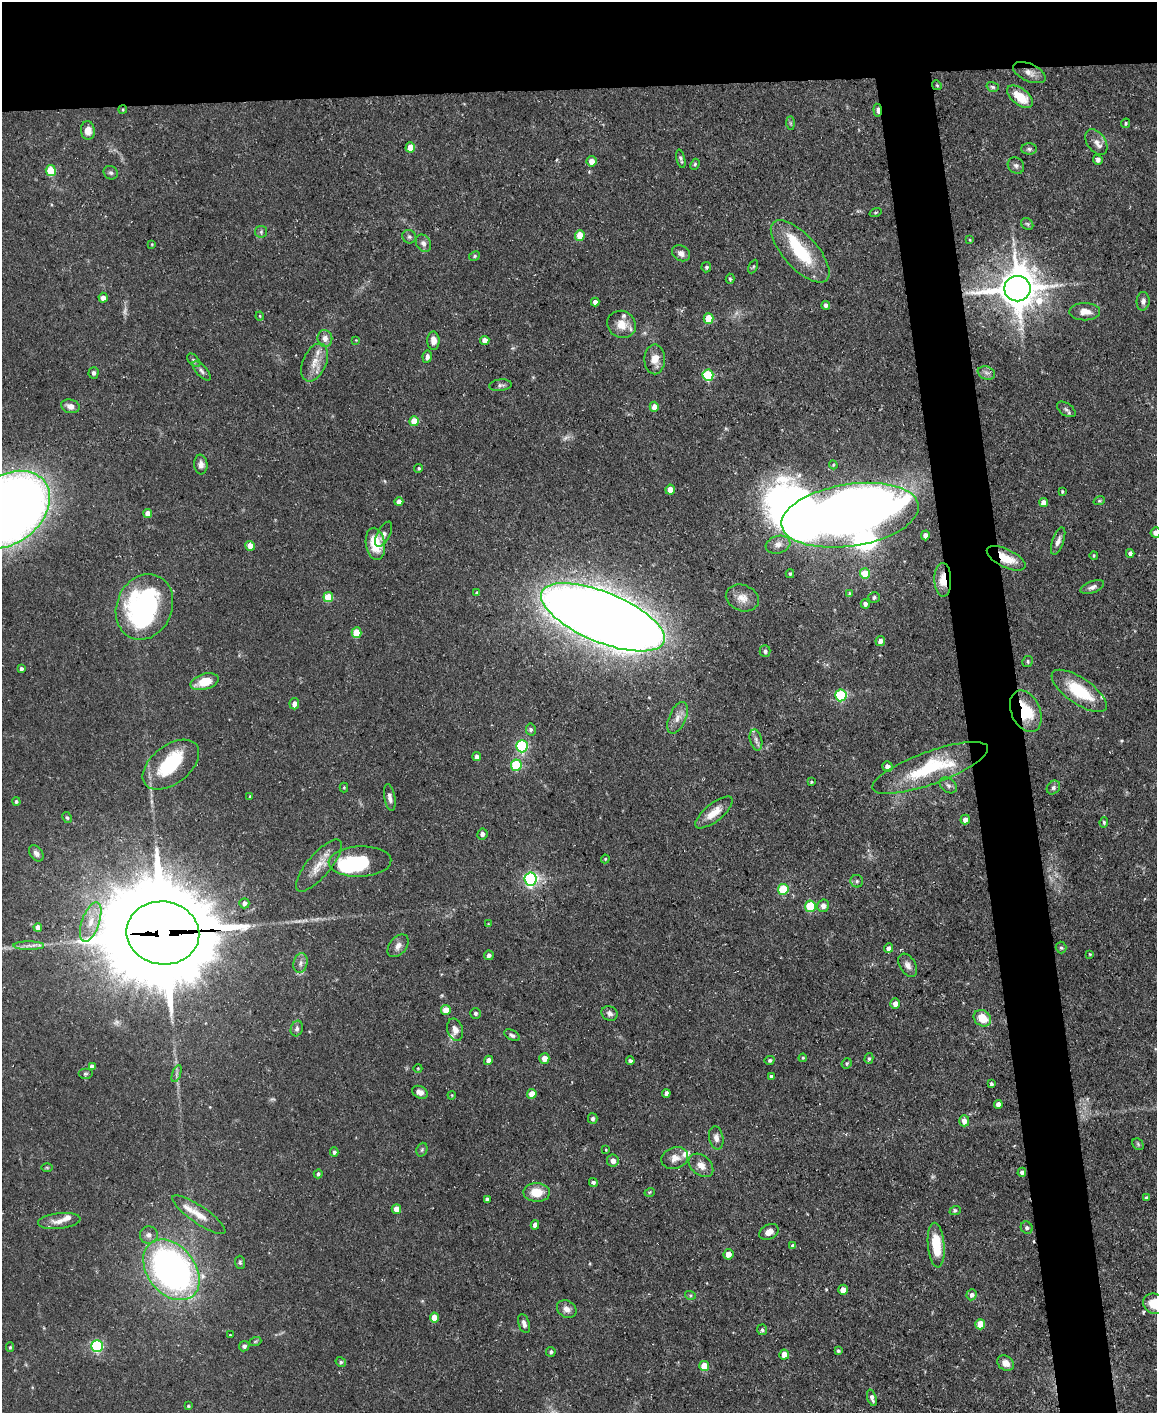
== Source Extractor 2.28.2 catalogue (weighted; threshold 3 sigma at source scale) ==
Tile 2 of 4 x 3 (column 2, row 1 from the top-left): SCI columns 1156-2310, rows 2947-4357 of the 4620 x 4591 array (HDU 1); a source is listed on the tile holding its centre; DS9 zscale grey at full resolution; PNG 1159 x 1415 px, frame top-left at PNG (2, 2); each listed source drawn as its Kron ellipse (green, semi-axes under 4 px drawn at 4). Shown black and unused: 11% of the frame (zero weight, under 3 of 5 exposures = <1% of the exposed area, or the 3 px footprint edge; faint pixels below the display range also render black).
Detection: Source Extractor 2.28.2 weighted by HDU 2 'WHT'; one run over the whole footprint, this tile lists its part. Background 0.0587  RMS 0.004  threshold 0.0182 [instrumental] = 3 sigma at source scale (4.5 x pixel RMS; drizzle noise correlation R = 1.50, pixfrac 1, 0.05/0.05 arcsec/px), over >= 5 px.
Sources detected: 246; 6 too faint to see at this stretch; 5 inside a brighter object's white glare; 1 cosmic-ray / hot-pixel residue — neither listed nor drawn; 10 inside a brighter listed object's ellipse — not listed separately; the other 224 listed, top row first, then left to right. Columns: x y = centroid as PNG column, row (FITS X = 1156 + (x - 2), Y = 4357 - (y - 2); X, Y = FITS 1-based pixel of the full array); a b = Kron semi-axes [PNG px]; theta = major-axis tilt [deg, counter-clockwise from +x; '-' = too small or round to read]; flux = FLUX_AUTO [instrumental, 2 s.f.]
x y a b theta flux
1029 73 17 8 -23 3.1
937 85 5 4 - 0.48
993 87 6 4 -17 0.73
1020 97 15 8 -37 9.8
123 109 4 3 - 0.4
878 110 6 3 -83 2.9
791 123 7 4 -89 0.66
1126 123 5 4 - 0.6
88 130 9 7 -85 3.4
1096 142 14 9 -55 2.7
410 147 5 4 - 5.5
1029 149 8 5 -1 0.99
681 159 9 4 -76 0.94
1098 160 5 4 - 1.1
592 161 5 5 - 3.9
695 164 5 4 - 0.65
1016 166 9 7 -46 1.3
51 170 5 5 - 17
111 173 7 6 - 0.94
876 212 6 3 19 0.51
1027 224 7 5 -44 0.7
261 232 6 6 - 0.84
580 235 5 5 - 9.6
409 237 7 6 - 1
970 240 4 3 - 0.4
423 243 9 7 -57 1.8
152 244 3 3 - 0.32
800 251 39 17 -47 23
681 253 9 7 -29 2
474 256 6 4 25 0.58
706 267 5 5 - 0.85
753 267 7 4 63 0.53
730 279 5 4 - 0.65
1017 289 13 13 - 1300
103 298 5 4 - 2.7
1143 301 9 6 86 1.4
595 302 4 4 - 1.9
826 305 4 4 - 1.3
1085 312 15 8 0 4.2
260 316 4 4 - 0.38
708 318 5 5 - 11
622 324 15 13 -28 5.7
325 338 8 7 - 2.5
356 340 3 3 - 0.27
433 341 9 6 -88 2.9
485 341 4 4 - 4.1
427 357 6 4 81 1.4
655 359 15 10 -90 4.7
194 360 8 5 -46 0.85
315 362 20 11 66 5.6
201 371 12 5 -47 1.4
94 373 6 5 - 1.2
986 373 9 6 -20 1.4
708 375 5 5 - 32
500 385 11 5 6 1.2
70 406 9 6 -16 2.5
654 407 5 4 - 3.2
1066 409 10 6 -34 1.2
414 421 5 4 - 8.1
201 464 10 6 -85 2.1
833 465 4 4 - 0.45
419 468 4 4 - 0.66
670 490 5 4 - 4.1
1062 491 4 3 - 0.43
1099 501 6 4 18 0.53
399 502 4 4 - 3
1044 503 4 4 - 3.1
7 510 47 33 37 640
148 513 4 4 - 3.6
850 515 69 31 9 310
1156 532 5 5 - 2.2
384 534 14 6 62 2
925 535 5 4 - 2.6
1058 541 14 5 70 2.1
375 544 16 9 -81 11
778 545 12 8 16 2.9
250 546 5 5 - 3.5
1130 553 4 4 - 1.5
1094 555 4 3 - 0.42
1006 558 21 9 -26 9.2
790 574 4 3 - 0.65
865 574 5 5 - 11
943 580 17 8 -88 7
1092 587 12 6 21 1.7
477 593 4 4 - 0.59
850 594 4 3 - 0.82
328 597 5 5 - 13
874 597 5 5 - 0.88
742 598 17 13 -19 4.3
865 604 5 4 - 1.3
144 607 34 27 66 75
603 617 66 25 -22 1300
357 633 5 5 - 12
880 641 5 4 - 2.6
765 651 5 5 - 1.3
1028 661 5 5 - 0.86
21 669 4 3 - 1
205 682 14 8 15 8.7
1079 691 32 13 -34 19
841 695 6 5 - 34
294 704 5 5 - 2.4
1026 711 22 14 -66 16
678 718 16 8 67 3.4
531 730 6 5 - 1
756 740 11 6 -75 1.5
522 746 6 5 - 54
477 757 4 4 - 1.5
171 765 32 19 38 25
516 765 6 5 - 23
887 766 5 5 - 1.9
930 768 61 16 20 30
811 782 4 3 - 0.49
948 785 9 7 -38 1.4
344 787 5 4 - 0.49
1053 788 7 6 - 0.96
250 796 4 3 - 0.56
390 798 13 5 -80 1.8
16 801 4 4 - 0.83
714 813 23 9 39 5.8
67 818 6 4 -61 0.6
965 820 5 4 - 2.3
1104 822 5 4 - 0.82
482 834 5 5 - 1.3
36 853 9 6 -53 1.6
605 859 4 4 - 0.45
360 862 31 15 2 25
319 866 32 11 50 7.1
531 879 6 6 - 93
857 881 6 6 - 0.97
783 889 5 5 - 21
244 903 5 5 - 1.8
810 906 5 5 - 22
823 906 6 5 - 2.5
91 922 20 9 71 6.7
488 924 4 4 - 0.34
38 927 4 4 - 3
163 933 36 31 -7 9500
29 946 15 4 0 2
398 946 13 8 50 2.5
889 948 5 4 - 1.8
1061 948 6 5 - 0.67
1090 954 4 3 - 0.42
489 955 5 5 - 1.2
301 963 10 7 76 1.8
908 965 13 8 -59 2.5
895 1004 5 5 - 2.9
446 1010 5 4 - 6.3
475 1013 5 5 - 0.88
610 1013 8 7 - 1.4
982 1018 9 7 -37 7.7
297 1029 8 6 72 1.2
455 1030 11 7 -75 2.5
512 1035 8 5 -29 1
544 1058 5 5 - 3.4
803 1058 4 3 - 0.49
869 1058 5 4 - 0.68
489 1060 5 4 - 2.5
770 1060 5 4 - 0.77
630 1061 4 3 - 0.95
847 1063 5 4 - 0.59
92 1066 4 4 - 1.9
418 1068 4 3 - 0.33
85 1074 7 5 0 0.76
176 1074 9 4 71 0.96
771 1077 4 4 - 0.93
991 1084 4 3 - 0.86
420 1092 8 6 -27 2.3
666 1093 4 4 - 1.4
532 1094 5 4 - 6.6
452 1095 4 3 - 0.34
998 1104 4 4 - 3
593 1119 5 5 - 0.99
964 1121 5 5 - 3.2
716 1138 12 7 -79 2
1138 1144 6 5 - 0.65
422 1150 7 5 69 0.78
606 1150 3 3 - 0.4
334 1152 4 4 - 1.1
675 1158 13 10 20 3.4
613 1161 6 6 - 2.5
701 1165 14 9 -41 3.7
47 1168 6 4 -1 0.49
1022 1172 4 4 - 1.4
318 1174 4 4 - 0.79
593 1182 5 4 - 0.94
537 1192 13 9 -2 7.6
650 1192 5 3 - 0.43
1146 1198 4 3 - 0.9
487 1199 4 3 - 0.75
396 1209 5 4 - 4
955 1211 6 3 21 0.72
199 1215 32 8 -35 6.1
59 1221 21 8 6 3.8
535 1225 4 4 - 2.7
1027 1228 6 5 - 0.85
769 1232 10 7 27 2.8
149 1235 9 9 - 1.9
936 1245 22 8 -85 12
793 1246 4 4 - 0.81
728 1254 5 5 - 3.8
240 1262 6 5 - 0.75
171 1270 34 24 -52 170
843 1290 5 4 - 3
690 1295 5 3 - 0.52
971 1295 5 5 - 1.6
1154 1304 11 10 - 6.7
567 1309 10 8 -32 2.7
434 1317 5 4 - 4.8
524 1323 10 5 -73 1.6
980 1324 5 5 - 9.2
762 1330 5 5 - 0.91
230 1335 3 3 - 0.35
255 1342 6 4 20 0.53
97 1346 6 5 - 60
244 1346 5 5 - 0.94
10 1347 5 4 - 0.61
838 1351 3 3 - 0.73
551 1352 5 4 - 0.96
784 1354 5 5 - 3.7
341 1362 5 4 - 0.89
1006 1363 9 7 -32 3
704 1366 5 5 - 9.3
872 1398 8 4 -74 1.6
188 1406 3 3 - 0.42
Overlapping masked pixels (flux is a lower limit): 7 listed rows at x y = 123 109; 878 110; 1017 289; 1006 558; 943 580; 1026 711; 163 933
Isophote crosses this tile's border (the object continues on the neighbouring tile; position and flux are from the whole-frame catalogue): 3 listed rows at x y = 7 510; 1156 532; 1154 1304